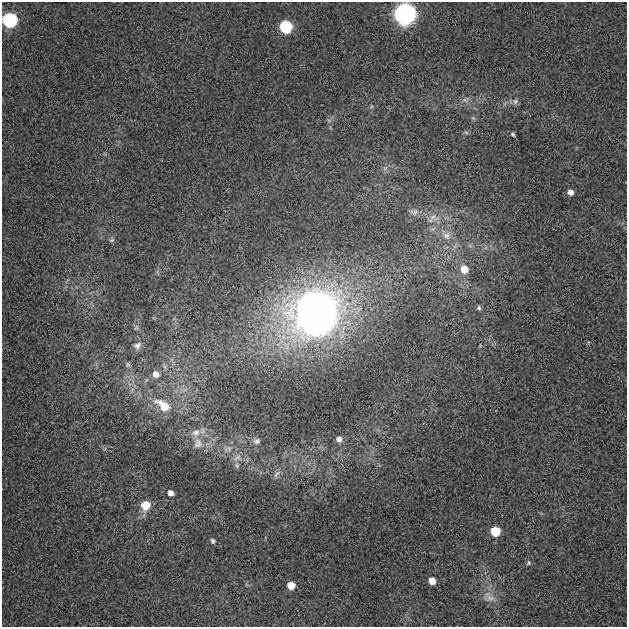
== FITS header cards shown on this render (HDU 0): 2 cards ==
NAXIS1  =                  625
NAXIS2  =                  625

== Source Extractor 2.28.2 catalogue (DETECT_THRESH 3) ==
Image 625 x 625 px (HDU 0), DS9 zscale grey, 1 PNG px = 1 image px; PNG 629 x 629 px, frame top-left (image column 1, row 625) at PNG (2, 2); no overlay
Background 0.00874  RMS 0.023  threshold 0.0678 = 3 sigma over >= 5 px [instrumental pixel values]
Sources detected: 39; all 39 listed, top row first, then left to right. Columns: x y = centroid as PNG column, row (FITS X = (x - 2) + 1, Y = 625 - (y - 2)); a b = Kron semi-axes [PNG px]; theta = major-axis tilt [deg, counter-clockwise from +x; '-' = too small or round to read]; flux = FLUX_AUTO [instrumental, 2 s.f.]
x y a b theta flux
405 14 8 8 - 2200
9 20 7 7 - 410
285 27 7 7 - 220
465 100 13 6 28 6.8
515 101 8 8 - 5.2
473 118 6 5 - 2.6
466 132 7 4 -2 2.6
513 134 5 4 - 2.5
385 168 8 5 44 4.1
570 192 6 6 - 9.2
414 212 12 8 -4 7.6
433 217 12 8 7 11
446 235 12 11 - 13
112 240 8 5 26 3.3
470 246 7 4 -19 3
464 269 8 7 - 25
479 308 6 5 - 3.2
315 314 58 52 28 750
136 328 8 7 - 4.4
137 346 11 9 39 9
128 365 7 6 - 3.4
156 374 8 7 - 12
164 406 16 9 -37 42
196 433 14 11 20 15
339 439 7 7 - 7.2
257 441 9 8 - 5.7
198 443 15 13 89 18
229 448 8 6 -70 5
237 457 14 8 26 9.9
237 465 8 5 -69 3.2
276 474 12 6 51 5.7
171 493 6 6 - 8.3
146 505 13 12 - 22
495 531 6 6 - 54
213 541 6 5 - 3.5
528 563 7 5 55 2.8
432 581 6 5 - 15
291 585 6 6 - 24
489 597 19 11 -28 15
At the frame edge (FLAGS 8, measured only in part): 2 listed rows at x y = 405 14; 9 20